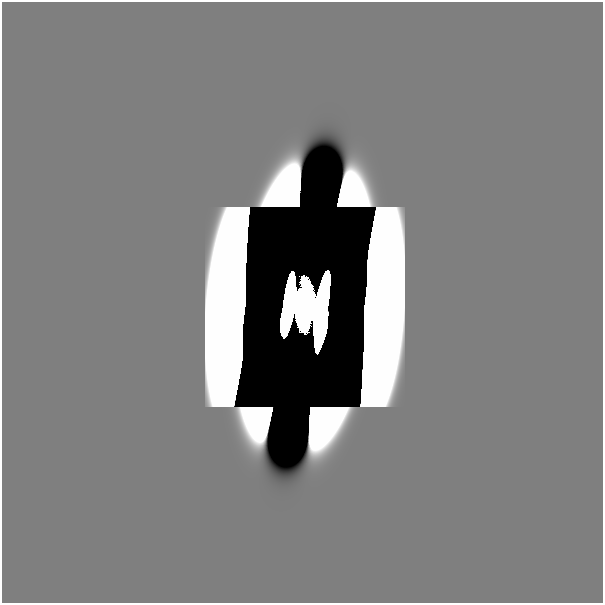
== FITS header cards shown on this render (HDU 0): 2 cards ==
NAXIS1  =                  601
NAXIS2  =                  601

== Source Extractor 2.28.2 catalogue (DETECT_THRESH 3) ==
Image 601 x 601 px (HDU 0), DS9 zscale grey, 1 PNG px = 1 image px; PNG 605 x 605 px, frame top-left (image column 1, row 601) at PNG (2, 2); no overlay
Background 9.53e-44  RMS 2.6e-30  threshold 7.79e-30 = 3 sigma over >= 5 px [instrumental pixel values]
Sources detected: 3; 2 with non-positive FLUX_AUTO (blend fragments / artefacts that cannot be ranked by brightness) are not listed; the other 1 listed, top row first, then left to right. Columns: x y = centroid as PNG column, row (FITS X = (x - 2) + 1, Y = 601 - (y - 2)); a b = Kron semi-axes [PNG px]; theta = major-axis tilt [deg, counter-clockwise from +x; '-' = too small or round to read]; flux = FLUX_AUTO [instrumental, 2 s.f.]
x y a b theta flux
305 306 36 14 86 46
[2 non-positive-flux detections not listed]